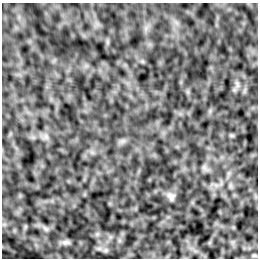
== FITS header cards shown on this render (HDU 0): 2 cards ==
NAXIS1  =                  256 /Number of positions along axis 1
NAXIS2  =                  256 /Number of positions along axis 2

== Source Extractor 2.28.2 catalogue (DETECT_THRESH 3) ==
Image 256 x 256 px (HDU 0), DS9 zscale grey, 1 PNG px = 1 image px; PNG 260 x 260 px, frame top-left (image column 1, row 256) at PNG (2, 3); no overlay
Background -1.76e-04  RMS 0.002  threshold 0.00603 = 3 sigma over >= 5 px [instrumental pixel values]
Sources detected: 6; all 6 listed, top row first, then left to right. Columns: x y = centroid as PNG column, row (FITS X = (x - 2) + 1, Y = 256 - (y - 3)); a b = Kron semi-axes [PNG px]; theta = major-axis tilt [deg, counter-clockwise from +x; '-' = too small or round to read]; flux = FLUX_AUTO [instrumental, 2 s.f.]
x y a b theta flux
237 84 12 4 -75 0.42
46 137 8 6 -79 0.46
171 196 11 8 -54 0.62
46 229 7 5 -44 0.29
66 242 12 6 -1 0.4
254 255 7 4 0 0.18